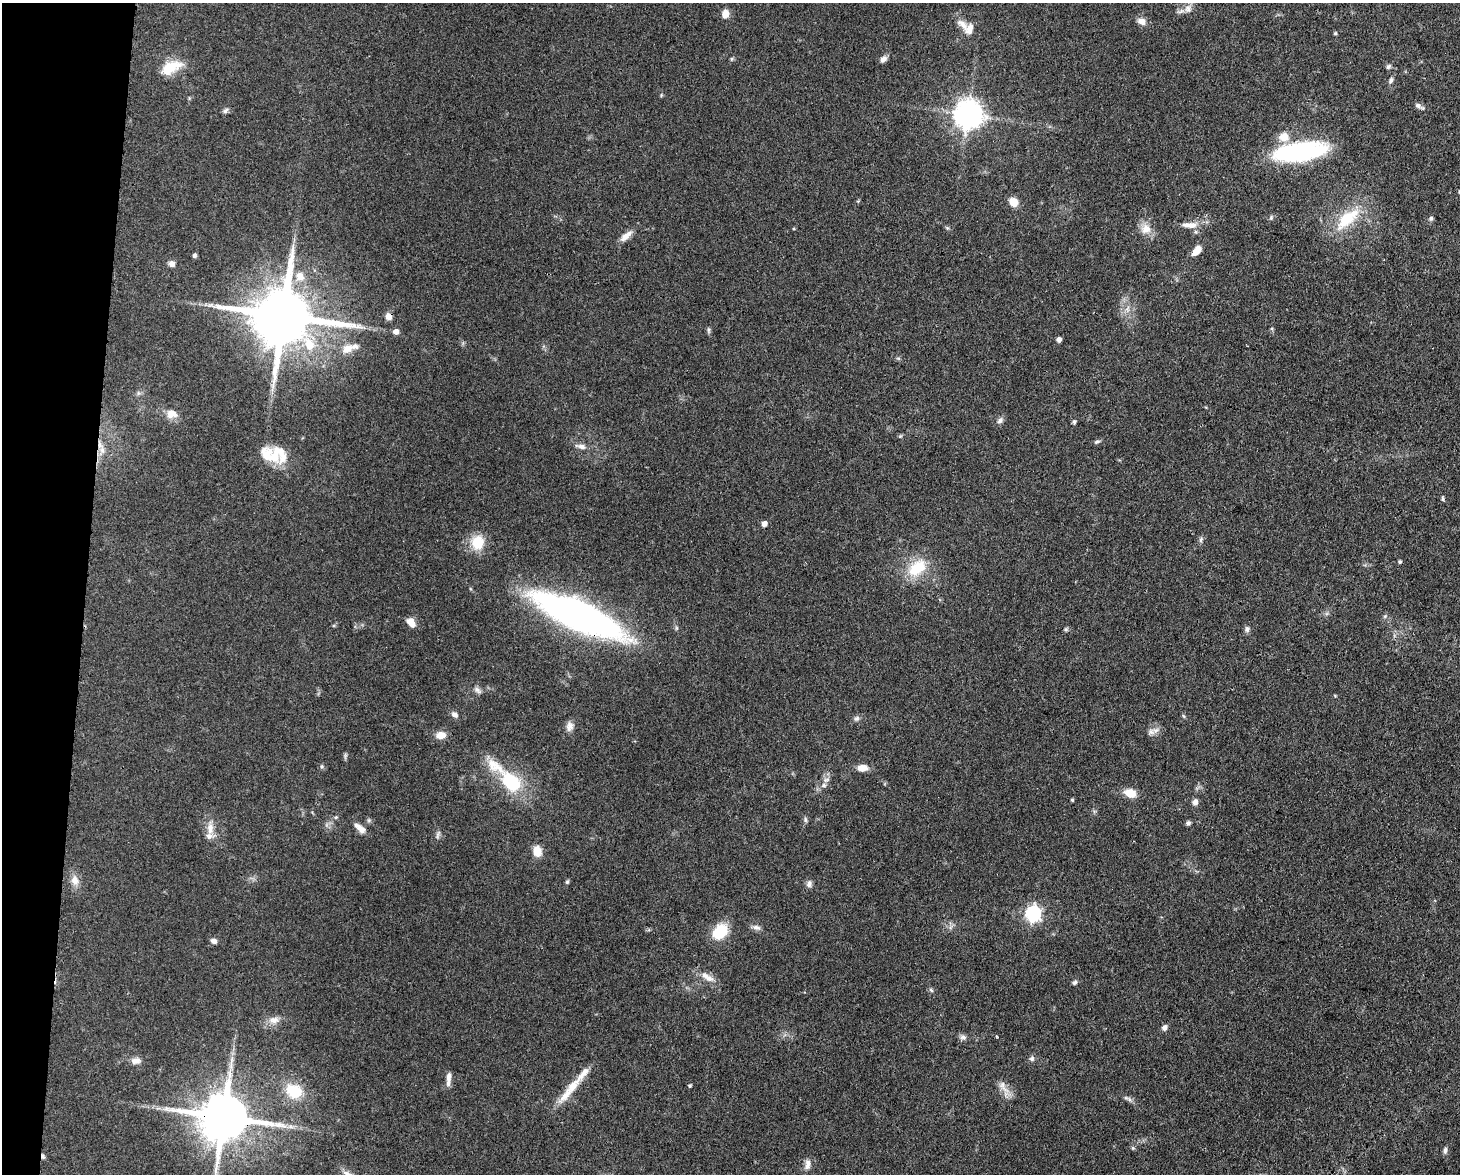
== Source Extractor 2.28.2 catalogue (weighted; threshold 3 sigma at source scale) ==
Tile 7 of 3 x 4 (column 1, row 3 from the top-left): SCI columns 302-1759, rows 1250-2421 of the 4863 x 4839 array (HDU 1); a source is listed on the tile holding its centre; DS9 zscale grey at full resolution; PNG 1462 x 1176 px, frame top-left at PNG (2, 3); no overlay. Shown black and unused: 6% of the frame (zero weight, under 3 of 4 exposures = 9% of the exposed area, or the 3 px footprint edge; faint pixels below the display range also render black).
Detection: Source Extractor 2.28.2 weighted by HDU 2 'WHT'; one run over the whole footprint, this tile lists its part. Background 0.0929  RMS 0.0046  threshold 0.0207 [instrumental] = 3 sigma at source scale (4.5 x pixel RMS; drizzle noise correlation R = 1.50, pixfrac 1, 0.05/0.05 arcsec/px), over >= 5 px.
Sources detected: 115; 11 inside a brighter listed object's ellipse — not listed separately; the other 104 listed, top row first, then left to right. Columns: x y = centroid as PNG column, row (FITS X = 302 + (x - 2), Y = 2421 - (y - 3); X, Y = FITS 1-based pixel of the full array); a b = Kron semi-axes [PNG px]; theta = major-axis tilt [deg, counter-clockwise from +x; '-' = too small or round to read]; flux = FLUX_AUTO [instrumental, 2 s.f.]
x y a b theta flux
1188 9 13 10 69 3.5
725 14 8 6 80 4.9
1141 21 12 8 -31 2.7
963 25 22 9 -45 4.6
1335 33 5 4 - 0.52
883 59 8 6 47 2.1
1388 66 8 6 44 1
171 67 30 14 25 11
1391 80 8 5 60 1.2
661 95 5 4 - 0.51
1419 106 15 5 -28 1.6
226 110 8 6 45 1.2
968 115 9 9 - 630
1284 137 13 11 0 5.5
1299 152 50 16 8 69
1014 202 9 8 - 5.7
1271 218 7 5 70 0.83
1431 218 7 5 74 0.99
1347 219 42 16 42 20
1189 225 22 8 -1 4.9
947 228 5 5 - 0.67
1146 229 14 13 - 5.3
626 236 18 7 39 3.7
1197 250 13 7 48 5.1
194 256 4 4 - 1.3
172 264 7 6 - 2.2
300 276 11 10 - 4.5
284 316 19 16 -7 4000
389 316 7 6 - 3.2
708 330 9 4 -79 0.85
396 332 5 5 - 2.7
1059 339 5 5 - 1.8
309 344 24 14 -63 13
347 349 16 11 32 5.1
898 358 6 4 -18 0.6
171 414 13 10 -15 4.8
1000 420 10 7 41 1.5
1074 422 6 4 84 0.86
1097 442 8 5 17 0.92
581 446 15 7 -12 2.6
102 450 11 7 -80 2.7
280 453 31 17 -62 10
1442 499 6 4 87 0.72
764 524 5 5 - 2.6
1201 539 8 5 74 1.1
478 542 19 17 77 10
1400 562 4 4 - 0.7
917 568 29 18 39 16
578 615 71 20 -24 250
1385 616 6 4 45 0.67
411 622 9 7 -59 5
1066 629 6 5 - 0.71
1247 629 9 5 -83 1.3
477 690 11 6 -42 1.7
1335 696 5 3 - 0.41
454 715 9 7 -38 1.8
1184 716 6 4 -86 0.59
857 718 8 6 44 1.3
570 726 13 9 82 2.6
1151 732 12 7 48 2.3
441 735 10 7 5 5
345 755 8 4 90 0.82
322 766 6 4 -90 0.63
862 768 12 8 1 4.1
511 782 24 16 -46 26
824 785 8 6 15 1.7
1130 793 13 9 -16 6.3
1072 800 4 3 - 0.59
1195 802 6 5 - 2.5
336 817 6 4 43 0.63
369 820 6 4 72 0.71
805 820 7 5 -83 0.9
1188 823 6 5 - 1.1
210 828 22 9 88 4.8
361 829 15 8 -49 3.2
438 835 14 4 75 1.2
537 851 12 9 -80 5.7
75 880 14 10 -74 4
567 882 6 4 74 0.72
809 884 10 7 73 1.7
1033 913 7 6 - 120
756 927 12 6 -16 1.8
720 931 19 14 52 13
214 941 8 6 -25 1.6
705 975 13 8 -33 3.3
1075 982 7 6 - 0.92
931 990 7 4 -45 0.73
274 1020 15 10 4 3.8
1164 1028 7 6 - 1.7
963 1037 10 6 7 1.5
1032 1058 7 7 - 1.2
136 1061 13 9 4 2.8
449 1076 14 7 80 2.2
690 1085 4 4 - 0.64
573 1086 29 12 49 8.5
1003 1087 23 9 -51 4.1
294 1091 23 18 -27 14
1129 1099 9 5 -41 1.3
224 1117 15 13 -6 2700
291 1127 7 4 -19 1.2
1133 1148 5 5 - 0.65
1445 1150 9 5 84 1.3
43 1156 7 4 -73 1.1
807 1164 14 7 85 2.5
Overlapping masked pixels (flux is a lower limit): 5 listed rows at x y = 284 316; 389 316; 578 615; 224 1117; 43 1156
Isophote crosses this tile's border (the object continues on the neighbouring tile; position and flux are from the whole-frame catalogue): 1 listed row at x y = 224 1117